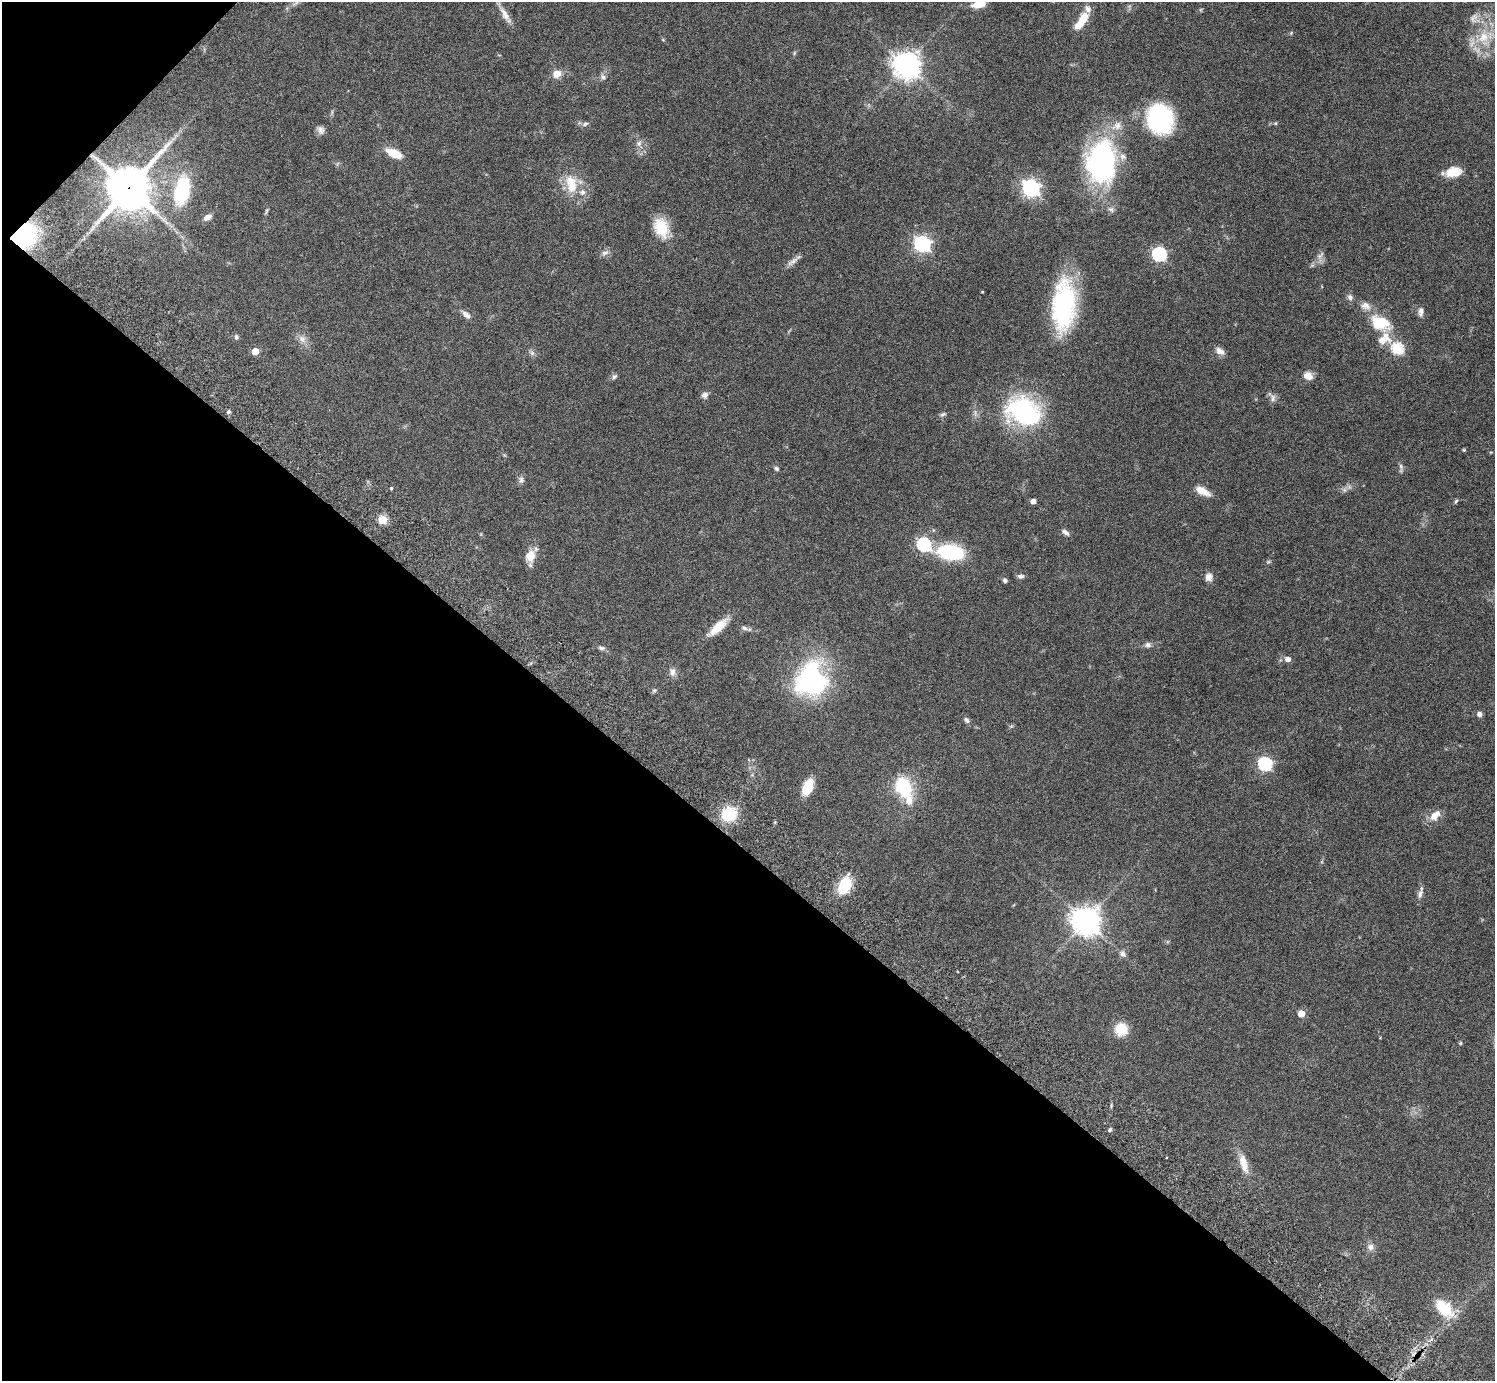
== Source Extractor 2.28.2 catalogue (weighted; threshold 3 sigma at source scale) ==
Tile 9 of 4 x 4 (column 1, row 3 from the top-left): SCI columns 46-1538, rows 1726-3104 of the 6060 x 6070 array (HDU 1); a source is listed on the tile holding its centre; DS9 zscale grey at full resolution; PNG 1497 x 1383 px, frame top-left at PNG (2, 2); no overlay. Shown black and unused: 40% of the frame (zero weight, under 3 of 6 exposures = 3% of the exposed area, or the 3 px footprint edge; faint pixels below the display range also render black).
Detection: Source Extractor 2.28.2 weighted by HDU 2 'WHT'; one run over the whole footprint, this tile lists its part. Background 0.0834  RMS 0.0046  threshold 0.0187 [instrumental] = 3 sigma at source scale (4.09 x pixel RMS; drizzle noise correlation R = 1.36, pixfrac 0.8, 0.05/0.05 arcsec/px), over >= 5 px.
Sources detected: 104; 1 cosmic-ray / hot-pixel residue — not listed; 8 inside a brighter listed object's ellipse — not listed separately; the other 95 listed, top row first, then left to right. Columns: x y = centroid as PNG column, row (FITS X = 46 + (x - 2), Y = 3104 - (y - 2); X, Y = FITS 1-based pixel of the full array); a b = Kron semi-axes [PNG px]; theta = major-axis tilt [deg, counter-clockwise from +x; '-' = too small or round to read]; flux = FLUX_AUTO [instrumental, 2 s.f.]
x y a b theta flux
296 3 11 4 29 1.3
979 4 12 6 16 7.8
505 14 24 8 -58 3.7
1474 18 14 10 63 2.8
1082 20 20 7 56 9.7
1291 33 5 4 - 0.43
1484 37 18 15 40 9.8
794 53 6 4 71 0.56
906 65 9 9 - 430
557 74 9 7 22 4.3
603 77 8 7 - 1.2
1160 119 28 24 -74 45
1275 123 5 4 - 0.51
585 124 8 5 31 0.97
321 130 12 8 -69 1.9
639 143 9 6 74 1.5
394 153 14 7 -27 9.9
1101 162 50 34 86 72
1453 172 17 10 12 7.3
571 184 27 15 -79 11
129 188 15 14 - 1400
1031 188 7 6 - 160
182 190 26 13 78 30
266 211 10 3 75 0.66
207 217 10 6 28 2.3
661 227 24 16 -66 11
21 236 23 15 23 58
922 244 7 6 - 120
605 253 12 6 23 1.6
1159 254 6 6 - 70
1320 255 13 6 44 1.7
793 261 19 5 33 2.2
982 292 3 2 - 0.29
1350 297 8 7 - 1.4
1064 305 53 23 86 54
1421 311 12 6 81 2
466 315 12 6 -40 2.2
1380 323 26 16 -23 14
236 337 6 5 - 0.9
302 339 12 9 -46 2.6
1397 348 6 6 - 41
255 351 5 5 - 7.3
1220 351 12 7 -36 2.7
532 353 7 7 - 1.1
614 376 8 6 43 1
1308 376 11 8 -33 3.5
705 395 8 7 - 1.7
1273 398 11 6 89 1.6
229 412 5 5 - 0.69
1024 412 36 25 -31 64
943 414 8 5 11 0.85
1464 450 4 4 - 0.42
776 468 7 5 -34 0.83
1401 468 14 5 88 1.1
521 480 10 7 -79 1.4
391 488 4 4 - 0.52
1344 490 7 4 90 0.87
1203 491 18 8 -29 4.8
1033 501 4 4 - 2.5
1456 501 6 5 - 0.64
382 519 5 5 - 17
1065 532 10 6 -42 1.6
924 544 6 6 - 67
951 552 27 15 -7 28
530 556 16 13 75 5.3
1268 562 6 4 43 0.57
1020 576 9 5 0 1.2
1209 577 10 9 - 2.5
1005 580 5 5 - 0.93
718 627 28 9 42 7.7
744 628 11 6 -23 1.3
1148 645 9 7 -9 1.3
601 648 10 5 -6 1.1
1288 659 6 5 - 2.3
672 672 12 8 -90 2.1
811 679 39 34 70 61
654 690 7 5 20 0.8
1480 714 5 5 - 1.9
967 720 8 6 -63 1.1
1265 764 6 6 - 70
808 787 17 9 66 9.7
904 787 24 17 -64 20
729 814 17 15 30 15
1435 815 16 9 44 4.3
845 885 15 10 63 18
1420 894 13 6 73 1.9
1086 921 9 9 - 520
1123 953 10 8 -53 1.5
1301 1013 5 5 - 7.7
1121 1029 11 11 - 11
1460 1043 5 4 - 0.47
1110 1129 5 4 - 0.8
1243 1163 25 9 -75 6.1
1370 1247 10 9 - 2.1
1444 1309 28 15 -46 13
Overlapping masked pixels (flux is a lower limit): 2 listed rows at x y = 129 188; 21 236
Isophote crosses this tile's border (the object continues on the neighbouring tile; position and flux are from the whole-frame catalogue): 1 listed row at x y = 979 4